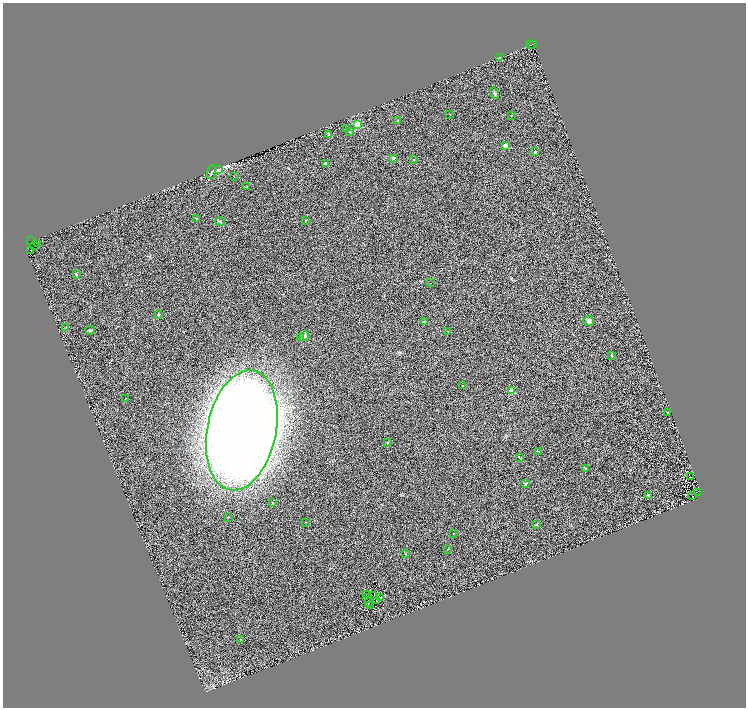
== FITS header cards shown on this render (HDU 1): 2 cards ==
NAXIS1  =                 1487
NAXIS2  =                 1411

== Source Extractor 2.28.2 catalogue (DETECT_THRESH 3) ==
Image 1487 x 1411 px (HDU 1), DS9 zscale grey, zoomed out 1/2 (1 PNG px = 2 x 2 image px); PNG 748 x 710 px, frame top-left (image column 2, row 1410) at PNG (3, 3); each listed source drawn as its Kron ellipse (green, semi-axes under 4 px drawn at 4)
Background 0.504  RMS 0.5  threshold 1.51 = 3 sigma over >= 5 px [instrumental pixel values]
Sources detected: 99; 32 cannot appear on this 1/2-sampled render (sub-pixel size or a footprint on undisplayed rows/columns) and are neither listed nor drawn; the other 67 listed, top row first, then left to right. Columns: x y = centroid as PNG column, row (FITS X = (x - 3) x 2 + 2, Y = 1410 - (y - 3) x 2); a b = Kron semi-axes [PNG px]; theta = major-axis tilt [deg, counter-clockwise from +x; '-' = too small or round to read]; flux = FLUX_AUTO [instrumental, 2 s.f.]
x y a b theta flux
532 44 2 1 - 95
530 45 2 1 - 33
499 58 3 2 - 69
495 93 6 3 -73 180
450 114 2 1 - 46
511 116 2 1 - 47
398 121 2 2 - 96
357 125 3 3 - 6100
346 129 2 1 - 26
350 132 2 2 - 45
328 134 2 2 - 270
506 146 2 2 - 1100
535 152 2 2 - 560
394 158 4 4 - 160
414 159 3 2 - 47
326 164 2 2 - 910
219 169 3 2 - 64
211 172 7 2 72 100
234 177 2 2 - 43
247 187 3 2 - 42
197 219 2 2 - 65
306 220 3 2 - 33
220 221 5 3 - 130
31 241 2 1 - 99
37 243 2 1 - 62
35 246 2 1 - 150
31 251 2 1 - 1300
76 274 2 2 - 210
430 283 2 1 - 31
158 315 4 4 - 97
589 321 5 5 - 280
425 322 2 2 - 380
66 328 2 2 - 330
90 330 5 3 - 120
448 331 2 2 - 33
304 336 5 4 - 240
300 338 2 2 - 250
612 356 2 2 - 67
463 386 2 2 - 150
511 391 2 2 - 2800
125 398 2 2 - 93
668 412 2 2 - 160
242 430 61 34 79 130000
387 442 2 2 - 130
539 451 3 2 - 49
519 458 3 2 - 53
585 468 4 3 - 95
691 477 2 1 - 27
526 483 2 2 - 400
698 492 3 2 - 6
649 495 2 2 - 390
692 496 2 1 - 26
272 502 2 2 - 83
228 517 2 2 - 87
306 522 2 2 - 51
536 524 3 3 - 68
454 533 2 1 - 49
448 549 2 2 - 42
405 554 2 2 - 81
366 594 3 1 - 26
374 595 4 2 - 54
380 597 2 1 - 36
367 598 4 3 - 53
376 601 2 1 - 16
369 602 3 1 - 74
371 605 2 1 - 27
241 639 2 2 - 120
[32 sub-pixel or undisplayed-footprint detections neither listed nor drawn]